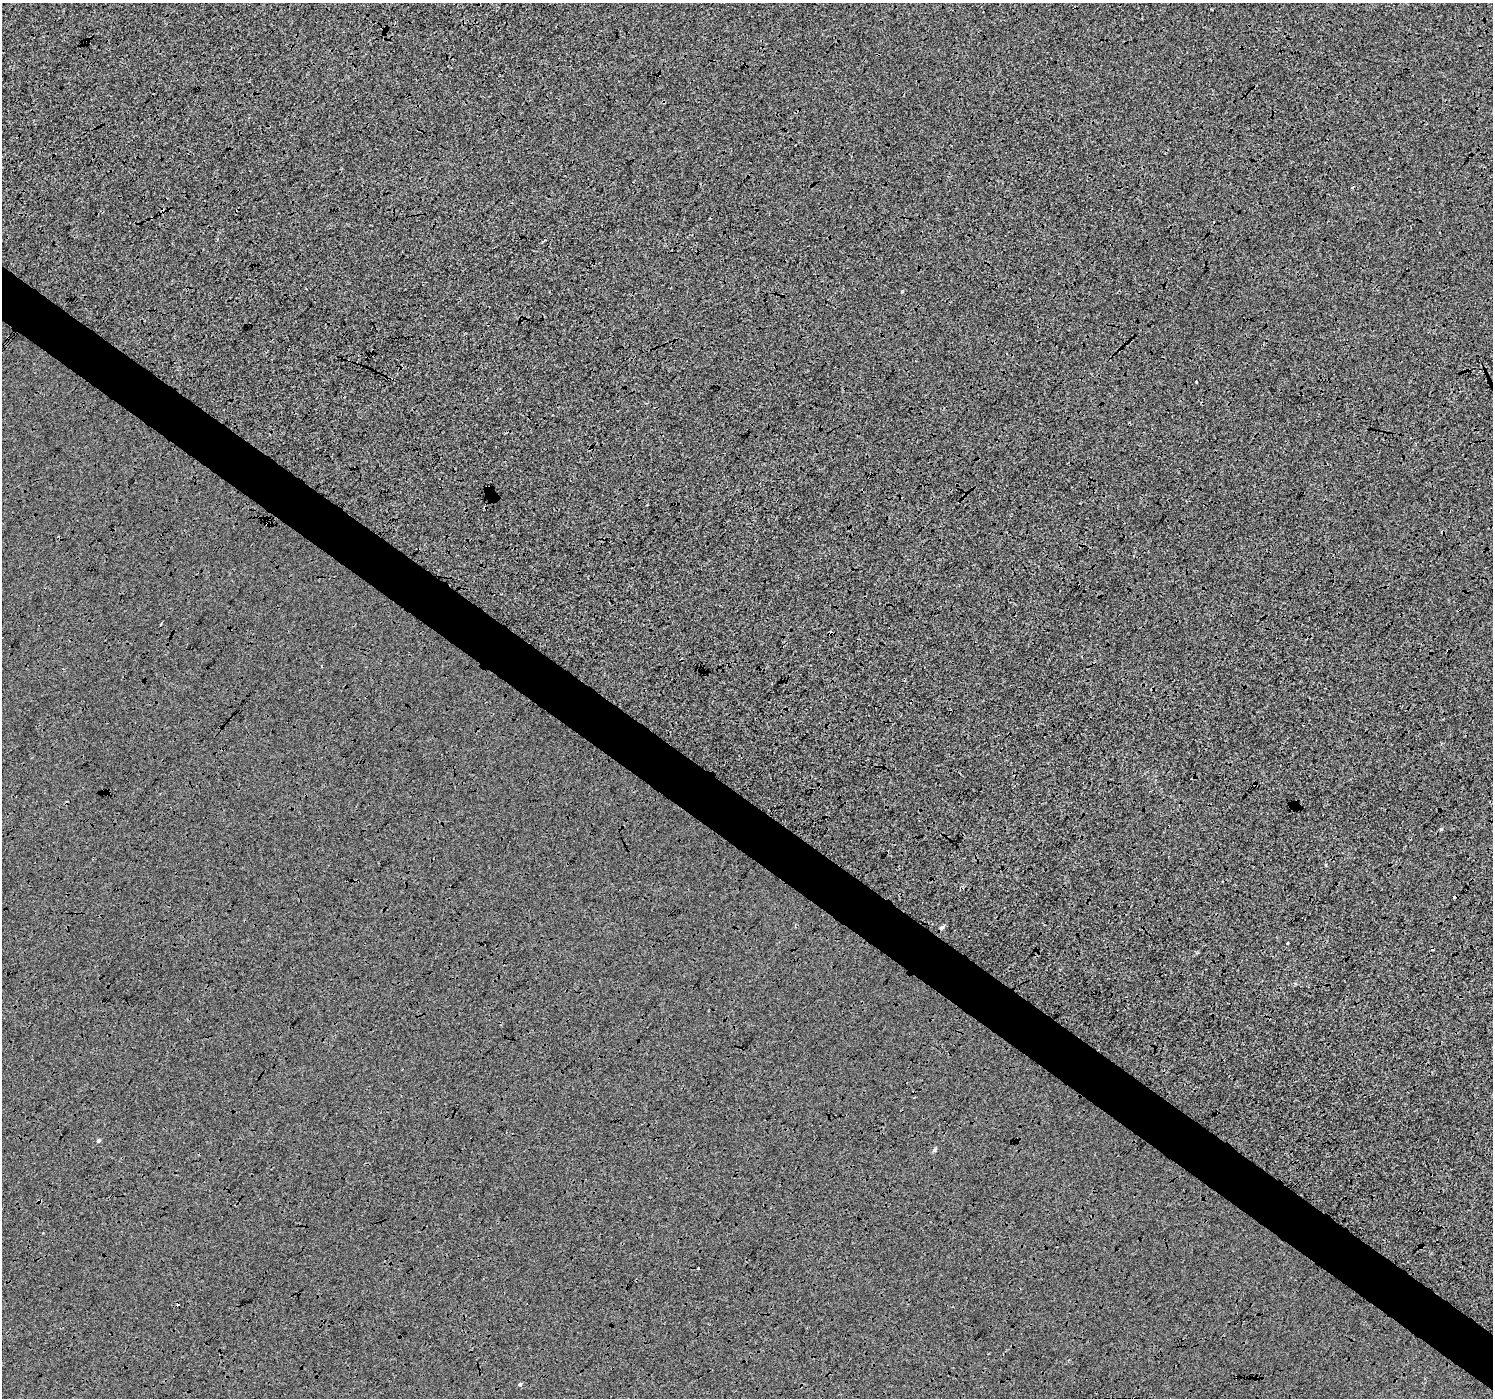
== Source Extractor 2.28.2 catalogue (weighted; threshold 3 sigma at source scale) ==
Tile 6 of 4 x 4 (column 2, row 2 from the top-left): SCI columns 1493-2983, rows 2972-4367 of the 5973 x 6010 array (HDU 1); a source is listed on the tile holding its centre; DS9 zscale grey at full resolution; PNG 1495 x 1400 px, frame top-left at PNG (2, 3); no overlay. Shown black and unused: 5% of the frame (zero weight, under 3 of 4 exposures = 2% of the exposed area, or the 3 px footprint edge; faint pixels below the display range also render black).
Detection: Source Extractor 2.28.2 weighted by HDU 2 'WHT'; one run over the whole footprint, this tile lists its part. Background -0.00333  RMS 0.0066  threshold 0.0298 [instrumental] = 3 sigma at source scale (4.5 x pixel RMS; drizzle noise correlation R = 1.50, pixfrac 1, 0.0396/0.0396 arcsec/px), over >= 5 px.
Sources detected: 18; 7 cosmic-ray / hot-pixel residue — not listed; the other 11 listed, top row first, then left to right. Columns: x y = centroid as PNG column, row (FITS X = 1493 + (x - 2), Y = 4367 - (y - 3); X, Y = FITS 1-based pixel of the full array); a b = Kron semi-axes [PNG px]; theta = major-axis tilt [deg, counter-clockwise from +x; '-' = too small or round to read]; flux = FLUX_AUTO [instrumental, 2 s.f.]
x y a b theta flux
217 239 3 3 - 0.54
902 291 3 3 - 1.8
267 525 3 2 - 0.62
830 633 5 3 - 10
1448 651 3 3 - 1.6
1441 829 4 4 - 0.77
942 927 5 5 - 1.5
1287 943 3 2 - 0.89
98 1141 5 4 - 1.1
934 1150 5 5 - 1.2
520 1384 4 4 - 0.91
Overlapping masked pixels (flux is a lower limit): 3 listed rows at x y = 267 525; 830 633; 1448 651